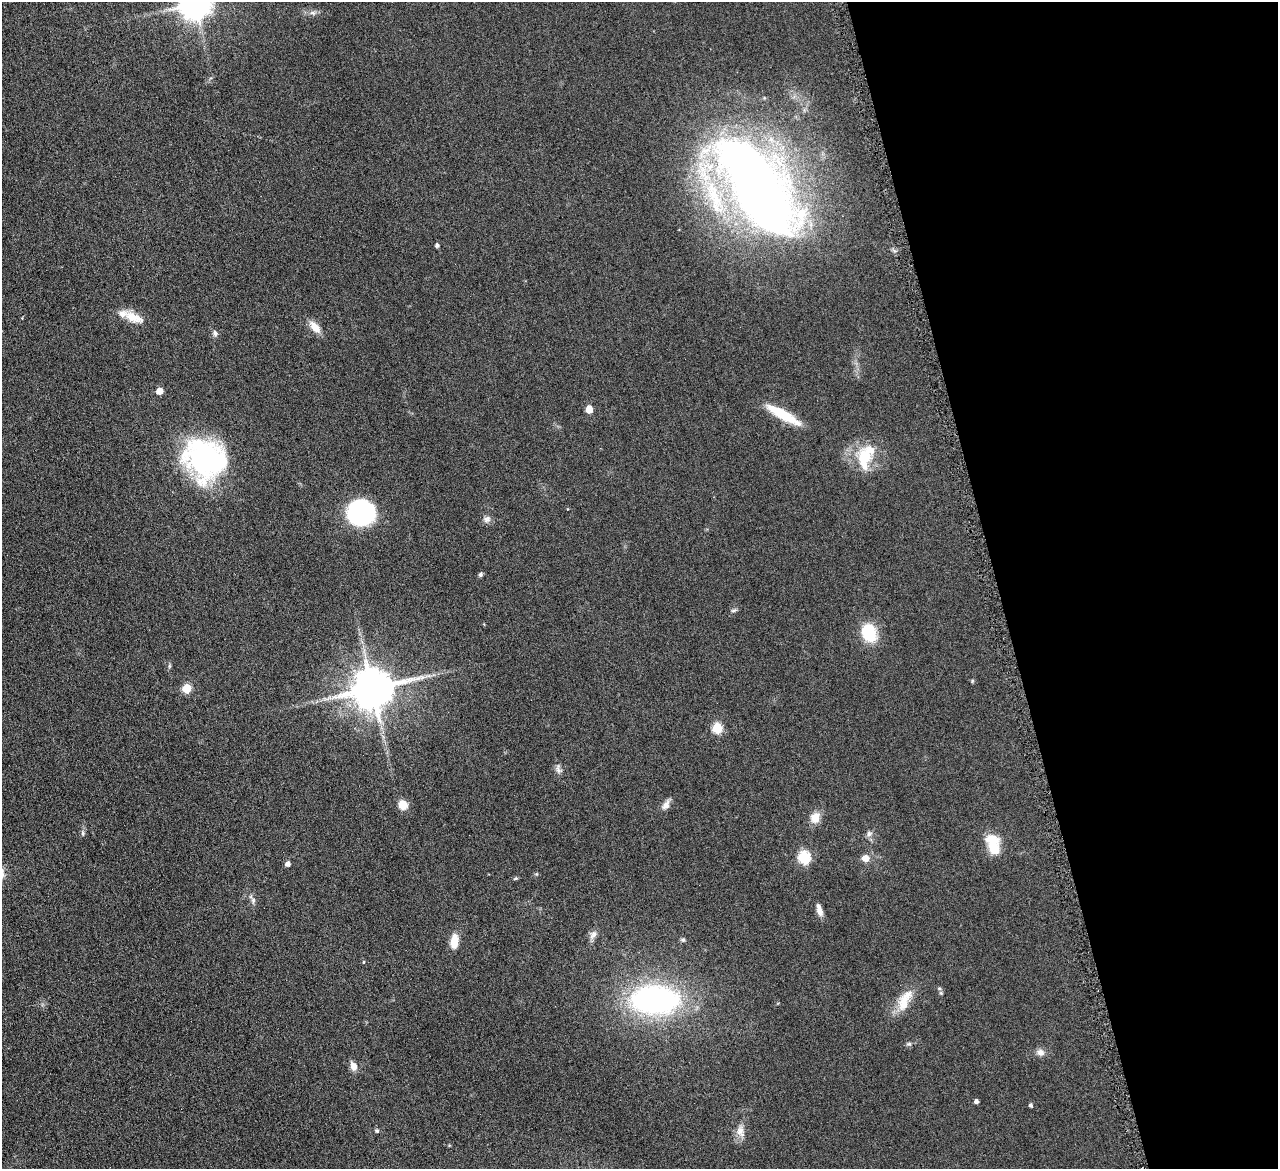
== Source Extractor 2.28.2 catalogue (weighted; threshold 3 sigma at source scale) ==
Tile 12 of 4 x 4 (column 4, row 3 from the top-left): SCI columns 3834-5109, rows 1441-2607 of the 5114 x 5096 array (HDU 1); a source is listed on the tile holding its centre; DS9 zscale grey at full resolution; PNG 1280 x 1171 px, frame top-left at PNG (2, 2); no overlay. Shown black and unused: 22% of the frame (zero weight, under 4 of 8 exposures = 1% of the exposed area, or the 3 px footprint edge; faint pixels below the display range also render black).
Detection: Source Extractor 2.28.2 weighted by HDU 2 'WHT'; one run over the whole footprint, this tile lists its part. Background 0.0891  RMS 0.0087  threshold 0.0355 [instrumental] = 3 sigma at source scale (4.09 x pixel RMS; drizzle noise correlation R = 1.36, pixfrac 0.8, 0.05/0.05 arcsec/px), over >= 5 px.
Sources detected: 54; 1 inside a brighter object's white glare — not listed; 3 inside a brighter listed object's ellipse — not listed separately; the other 50 listed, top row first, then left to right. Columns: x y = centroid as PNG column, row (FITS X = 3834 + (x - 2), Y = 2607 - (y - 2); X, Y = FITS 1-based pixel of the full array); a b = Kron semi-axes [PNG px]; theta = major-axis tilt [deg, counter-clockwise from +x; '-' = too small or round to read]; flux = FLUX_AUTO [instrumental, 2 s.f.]
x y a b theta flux
195 4 9 9 - 1400
313 13 8 6 -12 2.5
757 186 114 49 -56 750
437 245 4 4 - 2
133 317 27 11 -25 13
315 327 18 9 -48 8.2
215 333 8 7 - 2.3
160 391 5 5 - 11
589 409 5 5 - 16
783 415 40 9 -29 28
864 458 28 15 87 29
205 459 49 42 -35 140
361 513 26 26 - 91
487 519 10 9 - 3.5
480 574 5 5 - 1.6
734 610 8 4 13 1.5
869 633 20 14 -70 31
169 666 6 4 89 1.1
972 681 6 3 72 0.79
187 688 5 5 - 31
373 689 12 11 - 2900
717 728 5 5 - 49
558 769 15 6 -77 3.3
403 805 8 8 - 12
666 805 14 8 58 4.5
815 818 13 11 70 9.1
83 833 6 5 - 1.5
869 834 8 7 - 2.7
993 847 20 13 -63 19
804 857 6 6 - 84
865 858 5 5 - 12
288 864 5 4 - 3.9
515 878 7 3 19 0.99
253 900 9 6 90 2.4
819 910 14 6 -74 5.4
593 935 14 8 59 4.1
683 940 6 5 - 1.6
454 941 14 7 83 13
363 962 4 3 - 0.67
939 988 6 5 - 1.4
655 1000 43 25 0 210
905 1000 33 13 64 17
909 1044 7 5 7 1.5
1040 1052 11 9 -36 4.1
354 1066 8 6 -70 7.8
976 1101 4 4 - 2.8
1031 1105 4 4 - 1.6
377 1131 6 5 - 1.3
740 1131 17 11 -84 7.4
449 1145 5 3 - 0.68
Isophote crosses this tile's border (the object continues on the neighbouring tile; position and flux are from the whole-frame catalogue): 1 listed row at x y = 195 4